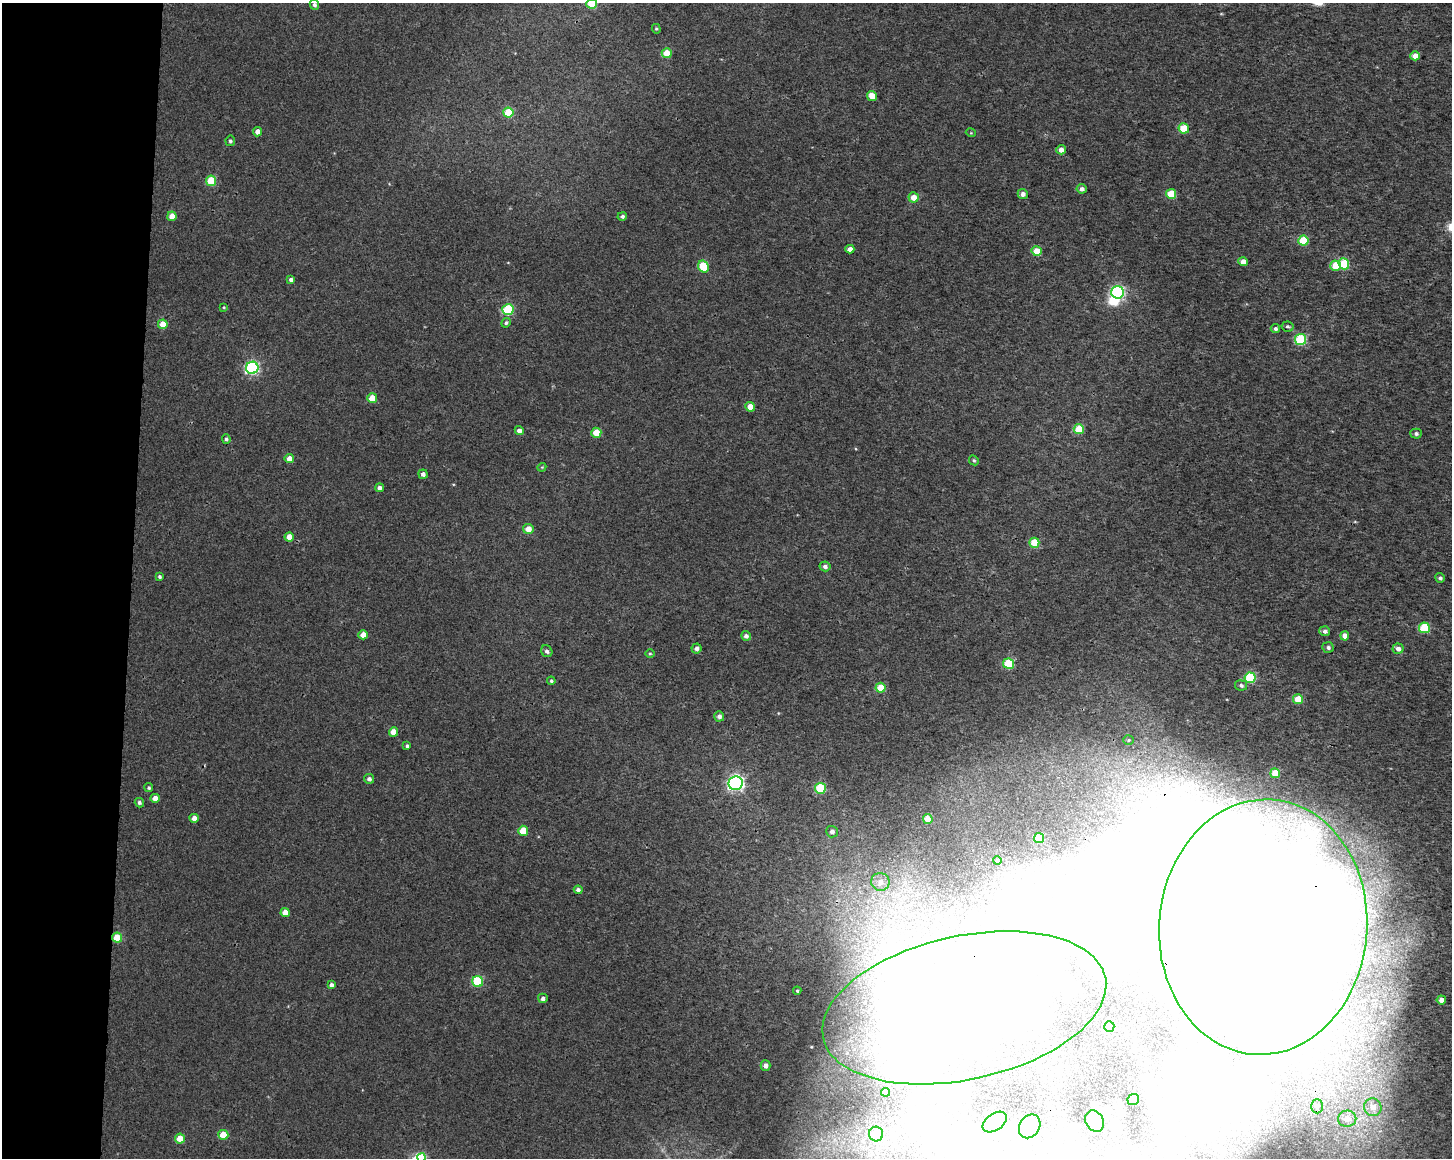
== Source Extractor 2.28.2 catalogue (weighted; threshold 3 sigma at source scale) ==
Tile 4 of 3 x 4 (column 1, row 2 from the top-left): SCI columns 285-1734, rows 2321-3476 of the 4868 x 4642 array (HDU 1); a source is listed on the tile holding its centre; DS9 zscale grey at full resolution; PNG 1454 x 1160 px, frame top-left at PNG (2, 3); each listed source drawn as its Kron ellipse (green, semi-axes under 4 px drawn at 4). Shown black and unused: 9% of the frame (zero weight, under 3 of 4 exposures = <1% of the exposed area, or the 3 px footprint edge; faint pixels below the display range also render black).
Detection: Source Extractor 2.28.2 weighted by HDU 2 'WHT'; one run over the whole footprint, this tile lists its part. Background 9.45e-04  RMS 0.0025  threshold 0.0111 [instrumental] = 3 sigma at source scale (4.5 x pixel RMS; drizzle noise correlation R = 1.50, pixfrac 1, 0.0396/0.0396 arcsec/px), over >= 5 px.
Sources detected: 128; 16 inside a brighter object's white glare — neither listed nor drawn; the other 112 listed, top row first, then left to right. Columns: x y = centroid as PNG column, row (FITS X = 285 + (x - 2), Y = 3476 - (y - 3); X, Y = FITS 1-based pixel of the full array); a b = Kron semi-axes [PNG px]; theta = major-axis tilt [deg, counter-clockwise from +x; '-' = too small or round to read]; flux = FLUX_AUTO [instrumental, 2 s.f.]
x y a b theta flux
592 4 5 5 - 6.8
314 5 5 4 - 0.59
656 29 5 4 - 0.31
667 53 5 5 - 5.2
1415 56 5 4 - 2.5
872 96 5 5 - 3.5
508 113 5 5 - 7.8
1184 128 5 5 - 7.7
258 132 5 4 - 1.6
971 133 5 3 - 0.22
230 141 5 5 - 0.48
1061 150 5 4 - 1.5
211 181 5 5 - 8.9
1082 189 5 4 - 1
1023 194 5 5 - 1.2
1171 194 5 5 - 7.2
914 197 5 5 - 2.7
172 216 5 4 - 2.6
622 216 4 4 - 0.62
1303 240 5 5 - 11
850 249 4 4 - 1.6
1037 251 5 5 - 5
1243 262 4 4 - 2.1
1344 264 5 5 - 12
1336 266 5 5 - 5.9
703 267 6 5 - 9.4
291 280 4 3 - 0.68
1118 292 6 6 - 40
224 307 4 4 - 0.23
508 310 6 5 - 18
506 323 5 4 - 0.46
163 324 5 5 - 2.8
1288 326 6 5 - 0.48
1275 328 5 4 - 0.63
1300 339 5 5 - 19
252 368 6 6 - 43
372 398 5 5 - 5.1
750 407 5 4 - 3
1079 429 5 5 - 7
519 430 4 4 - 1.1
596 433 5 5 - 5
1416 434 5 5 - 0.58
226 439 5 4 - 0.49
289 459 5 4 - 2.3
974 460 5 4 - 0.39
542 467 4 3 - 0.22
423 474 4 4 - 0.77
379 488 4 4 - 0.76
528 529 5 5 - 2.6
289 537 4 4 - 2.7
1034 543 5 5 - 6.5
825 566 5 5 - 0.89
159 577 4 3 - 0.45
1440 578 5 4 - 0.62
1424 628 5 5 - 13
1325 631 5 5 - 0.8
363 635 4 4 - 2.5
746 636 5 4 - 0.95
1345 636 5 4 - 2.3
1328 647 6 5 - 0.68
696 648 5 5 - 1.1
1398 649 5 5 - 1.3
547 651 6 5 - 0.74
650 653 5 3 - 0.26
1008 664 5 5 - 13
1250 678 5 5 - 19
551 681 4 4 - 0.4
1241 685 6 5 - 0.65
881 688 5 5 - 6
1298 699 5 5 - 5.4
719 716 5 5 - 0.95
394 732 5 4 - 3.1
1129 740 5 5 - 0.34
407 746 4 4 - 0.44
1275 773 5 4 - 5.7
369 779 5 4 - 0.81
736 783 7 6 - 70
149 788 4 4 - 0.42
820 788 5 5 - 14
155 798 4 4 - 2
139 803 5 4 - 0.59
194 818 4 4 - 1.6
928 819 5 4 - 2.4
523 831 5 5 - 6
832 832 6 6 - 0.94
1039 838 5 5 - 8.2
997 861 4 4 - 0.48
880 882 9 9 - 1.8
578 890 4 4 - 0.74
285 913 4 4 - 2.5
1263 927 128 104 86 640
117 938 5 5 - 6.4
478 981 5 5 - 14
331 985 4 4 - 0.76
797 991 4 4 - 0.34
543 998 5 4 - 0.78
1441 1000 4 4 - 1.4
964 1008 144 72 12 230
1109 1027 5 5 - 18
765 1065 5 5 - 1.3
885 1092 4 4 - 1.8
1133 1099 6 5 - 1.3
1317 1106 7 6 - 0.65
1373 1107 9 8 - 2
1347 1119 9 8 - 2.8
1095 1121 11 9 -61 5
995 1122 13 8 35 4.5
1030 1126 13 10 56 4.5
876 1134 7 7 - 5
223 1135 5 5 - 5.6
180 1138 5 5 - 3.8
421 1157 4 4 - 6.2
Overlapping masked pixels (flux is a lower limit): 3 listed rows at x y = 1263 927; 117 938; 964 1008
Isophote crosses this tile's border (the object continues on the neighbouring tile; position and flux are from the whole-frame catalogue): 3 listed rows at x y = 592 4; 1263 927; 421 1157